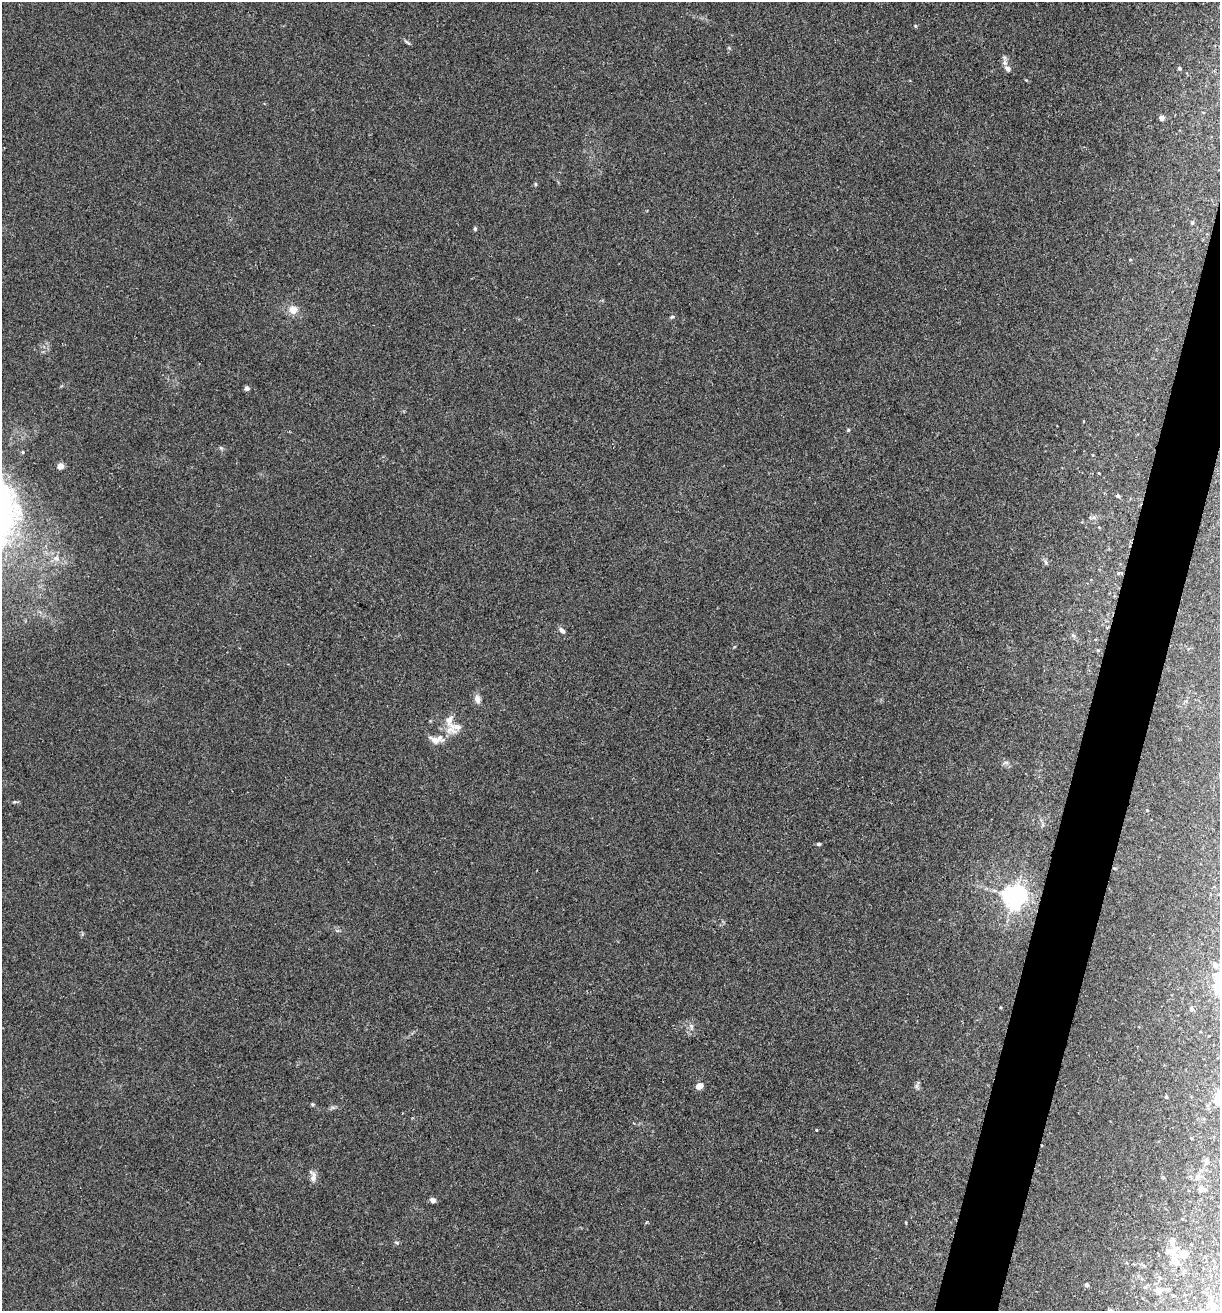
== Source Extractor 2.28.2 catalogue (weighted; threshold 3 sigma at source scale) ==
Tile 10 of 4 x 4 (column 2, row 3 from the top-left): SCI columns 1348-2565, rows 1313-2621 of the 5257 x 5239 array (HDU 1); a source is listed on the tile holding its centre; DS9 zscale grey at full resolution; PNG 1222 x 1313 px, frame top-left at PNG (2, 2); no overlay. Shown black and unused: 4% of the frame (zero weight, under 2 of 3 exposures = <1% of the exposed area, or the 3 px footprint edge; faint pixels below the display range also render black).
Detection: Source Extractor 2.28.2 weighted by HDU 2 'WHT'; one run over the whole footprint, this tile lists its part. Background 0.0851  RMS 0.0082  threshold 0.0369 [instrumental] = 3 sigma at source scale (4.5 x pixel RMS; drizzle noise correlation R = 1.50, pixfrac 1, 0.05/0.05 arcsec/px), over >= 5 px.
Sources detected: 51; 3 inside a brighter listed object's ellipse — not listed separately; the other 48 listed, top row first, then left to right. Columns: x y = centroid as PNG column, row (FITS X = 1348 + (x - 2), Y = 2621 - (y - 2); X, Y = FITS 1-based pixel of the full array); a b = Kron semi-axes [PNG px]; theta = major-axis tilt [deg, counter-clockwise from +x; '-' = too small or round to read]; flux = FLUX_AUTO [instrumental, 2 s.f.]
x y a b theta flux
408 42 9 3 -21 1.2
1007 68 10 7 -38 3.5
1179 68 4 3 - 1.4
1161 118 5 5 - 2.7
535 184 5 4 - 1
1192 223 5 4 - 1.1
475 229 5 4 - 1.1
1130 259 4 3 - 0.73
293 310 12 11 - 7.6
672 317 6 4 28 1.1
247 388 4 4 - 3.7
848 430 4 4 - 0.9
60 466 4 4 - 11
1099 473 3 2 - 0.59
1118 496 4 4 - 1.2
1046 562 7 5 -63 1.6
1118 573 4 4 - 0.87
562 630 9 6 -39 2.7
1073 635 6 4 -2 1.3
477 699 9 7 -71 4.5
456 726 24 9 -7 9.6
435 740 21 9 -9 7.2
1006 763 8 4 8 1.7
14 802 6 4 18 1
1147 810 4 3 - 0.74
818 844 4 4 - 1.7
1114 868 5 3 - 0.76
1014 897 7 7 - 740
1215 966 10 6 -66 2.7
1192 1009 5 4 - 2.3
691 1026 7 4 -89 1.7
699 1086 7 6 - 5.9
917 1086 7 4 90 1.7
1166 1097 5 3 - 0.74
1218 1102 8 7 - 7.9
312 1104 5 4 - 0.99
816 1130 3 2 - 1.8
1206 1161 7 6 - 2.1
1198 1176 9 7 56 3.5
313 1177 15 8 -88 4.7
1201 1189 9 6 -2 4
432 1200 7 6 - 2.7
397 1243 7 3 -19 1
1171 1252 18 12 -13 10
1183 1254 6 6 - 13
1087 1285 5 5 - 1.7
1158 1290 6 5 - 6.4
1211 1303 9 6 -50 3.8
Overlapping masked pixels (flux is a lower limit): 1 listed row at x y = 1114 868
Isophote crosses this tile's border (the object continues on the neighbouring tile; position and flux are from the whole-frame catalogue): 1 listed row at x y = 1218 1102
Unlisted compact peaks at least as high as the median listed source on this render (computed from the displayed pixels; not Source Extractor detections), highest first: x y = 915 26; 221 448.